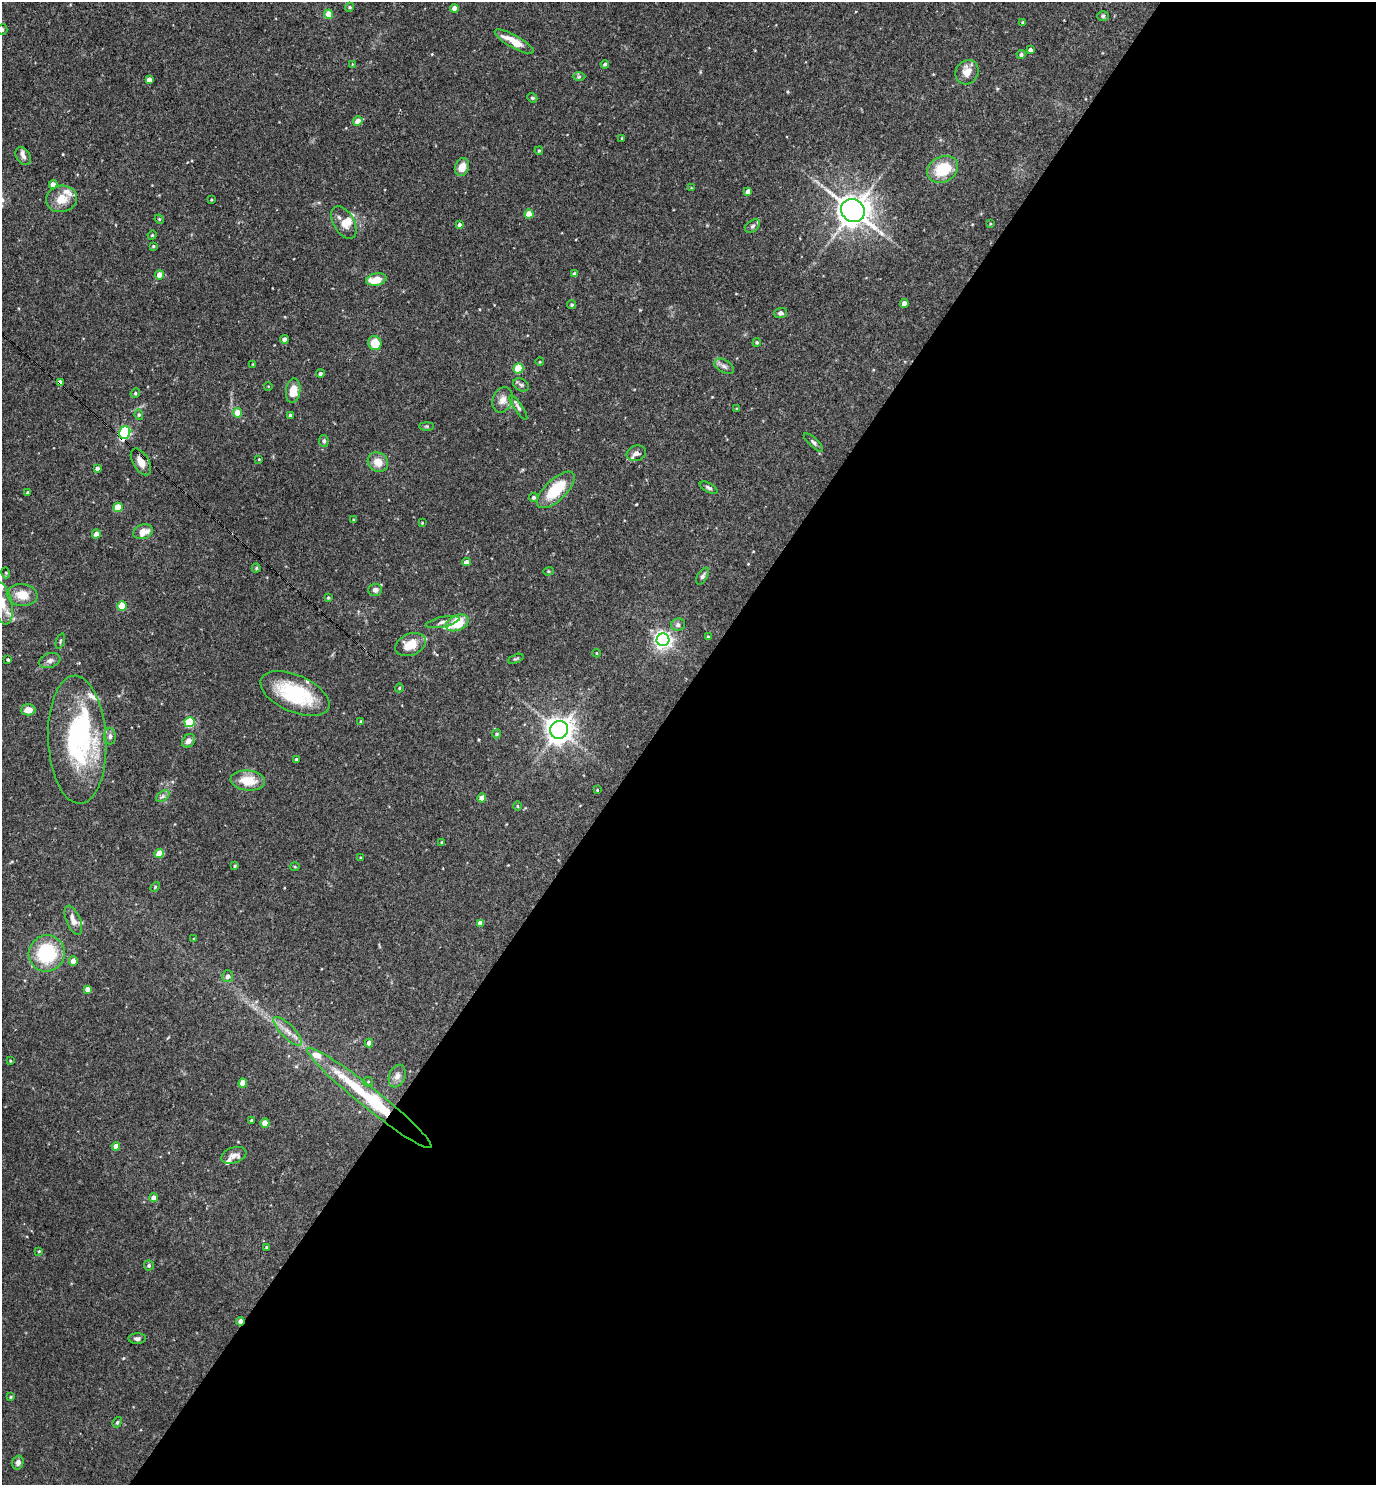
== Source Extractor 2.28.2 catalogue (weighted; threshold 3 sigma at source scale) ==
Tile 12 of 4 x 4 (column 4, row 3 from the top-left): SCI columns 4272-5645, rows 1484-2966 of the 5936 x 5931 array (HDU 1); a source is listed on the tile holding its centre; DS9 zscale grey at full resolution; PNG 1378 x 1487 px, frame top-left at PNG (2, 2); each listed source drawn as its Kron ellipse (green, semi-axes under 4 px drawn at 4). Shown black and unused: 53% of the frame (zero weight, under 3 of 4 exposures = <1% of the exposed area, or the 3 px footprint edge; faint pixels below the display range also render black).
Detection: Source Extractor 2.28.2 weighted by HDU 2 'WHT'; one run over the whole footprint, this tile lists its part. Background 0.0709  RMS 0.0035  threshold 0.0156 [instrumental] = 3 sigma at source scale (4.5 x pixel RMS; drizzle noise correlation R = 1.50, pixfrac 1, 0.05/0.05 arcsec/px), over >= 5 px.
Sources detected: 160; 1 inside a brighter object's white glare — neither listed nor drawn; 11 inside a brighter listed object's ellipse — not listed separately; the other 148 listed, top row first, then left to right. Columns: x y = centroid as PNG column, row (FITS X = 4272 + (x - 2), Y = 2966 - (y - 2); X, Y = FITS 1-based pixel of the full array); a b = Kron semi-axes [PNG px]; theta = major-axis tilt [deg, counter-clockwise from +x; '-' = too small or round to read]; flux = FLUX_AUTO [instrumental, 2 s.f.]
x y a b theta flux
350 7 4 4 - 0.65
454 8 4 4 - 2.5
329 14 5 4 - 7.5
1103 16 6 5 - 0.59
1023 23 4 3 - 0.53
2 29 5 5 - 0.67
514 42 22 6 -29 6.7
1030 50 4 4 - 1.3
1021 54 4 4 - 0.81
352 64 4 3 - 0.24
605 64 4 4 - 0.77
967 72 13 11 57 3.6
579 77 6 4 2 0.5
149 80 4 4 - 2.3
532 98 5 4 - 0.53
358 121 5 5 - 2.9
622 138 3 3 - 0.4
539 151 4 3 - 0.39
23 156 10 6 -60 1.4
462 167 9 7 70 3.6
943 169 16 12 28 12
53 184 4 4 - 2
691 188 4 2 - 0.21
748 191 4 4 - 2
61 199 15 13 14 5.8
211 199 3 2 - 0.32
853 211 12 11 - 460
529 214 4 4 - 5.1
159 219 5 3 - 0.31
344 223 18 10 -60 3.6
990 224 4 3 - 0.31
459 225 4 4 - 0.8
752 226 8 5 40 0.81
152 235 5 4 - 0.39
153 246 3 3 - 0.38
574 273 4 4 - 0.96
159 275 4 4 - 3.4
376 280 10 6 13 6.2
904 303 4 4 - 2.4
572 305 5 4 - 0.56
780 313 6 5 - 0.88
284 339 4 4 - 2.2
757 342 4 4 - 0.56
375 343 7 6 - 6.8
540 362 4 3 - 0.26
253 364 4 3 - 0.28
724 366 11 6 -29 1.3
519 368 5 5 - 14
320 374 4 4 - 0.91
60 382 4 3 - 1.8
521 385 8 6 -29 0.89
268 386 4 3 - 0.22
293 391 12 7 83 5.4
135 393 5 4 - 0.42
503 400 13 9 68 2.6
518 407 14 4 -55 0.97
737 409 3 3 - 0.45
237 413 4 4 - 7
139 415 5 4 - 0.47
290 415 4 3 - 0.62
427 426 7 4 0 0.48
125 433 6 5 - 42
324 441 6 5 - 0.65
813 442 13 4 -44 0.94
636 453 10 7 18 1.8
259 459 3 2 - 0.27
141 462 15 8 -59 3.7
378 462 11 9 -35 4.2
97 468 4 3 - 1
709 488 9 4 -28 0.83
556 490 24 10 44 14
28 492 3 3 - 0.54
533 497 5 4 - 0.81
118 507 5 4 - 9.7
353 520 4 3 - 0.38
422 523 3 3 - 0.3
143 532 10 7 21 3.6
96 534 4 4 - 2.1
466 562 4 4 - 2.1
256 568 4 4 - 0.44
548 571 5 4 - 0.43
6 573 5 3 - 0.35
703 576 9 5 58 0.91
375 590 7 6 - 1.2
22 595 15 11 -7 5.8
328 598 4 4 - 0.46
2 603 21 9 -78 4.7
122 606 5 4 - 10
443 622 17 5 12 1.4
457 623 12 7 24 12
678 625 7 6 - 1.1
708 637 4 3 - 0.4
663 640 6 6 - 150
60 641 8 4 72 0.47
411 645 16 11 22 6.4
596 653 4 3 - 0.24
516 659 8 3 23 0.47
8 660 3 3 - 0.48
50 661 11 7 18 1.4
399 688 4 4 - 0.38
295 694 37 18 -23 23
28 710 7 5 2 3.8
361 721 4 3 - 0.43
190 722 5 5 - 21
559 730 9 9 - 290
497 734 5 4 - 0.47
110 736 8 6 -89 1.1
77 740 64 29 -87 49
188 741 7 6 - 1.8
297 760 3 3 - 0.71
248 781 17 10 -5 8.1
597 790 3 3 - 0.28
163 796 7 4 35 0.94
482 798 4 4 - 3.9
517 806 5 3 - 0.38
442 842 4 3 - 0.37
159 854 4 4 - 8
360 858 4 2 - 0.29
235 866 3 3 - 0.43
295 866 5 3 - 0.33
155 887 5 3 - 0.37
73 920 15 7 -67 2.7
480 923 4 4 - 2.5
194 939 3 3 - 0.36
47 953 18 18 - 22
73 961 4 4 - 2.8
228 976 6 5 - 1.3
87 989 4 4 - 2
288 1031 19 6 -46 2.9
369 1043 4 4 - 2.7
10 1061 3 3 - 0.33
397 1076 12 8 67 2
368 1082 5 4 - 0.46
243 1083 4 4 - 5.2
369 1098 79 10 -39 35
252 1120 4 3 - 0.66
265 1123 4 4 - 4.4
116 1146 4 4 - 1.9
234 1155 13 7 18 2
154 1198 4 4 - 2.4
266 1247 3 3 - 0.41
39 1251 3 3 - 0.33
149 1265 5 5 - 0.68
240 1321 4 3 - 3.3
137 1339 8 5 3 1
11 1397 4 3 - 0.4
117 1422 5 4 - 0.49
18 1462 7 5 73 1.5
Overlapping masked pixels (flux is a lower limit): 5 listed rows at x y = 60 382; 125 433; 141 462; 369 1098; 240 1321
Isophote crosses this tile's border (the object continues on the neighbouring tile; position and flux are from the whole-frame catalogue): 2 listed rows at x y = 2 29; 2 603